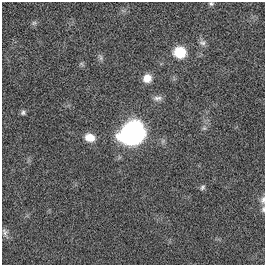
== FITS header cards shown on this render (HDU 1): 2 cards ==
NAXIS1  =                  263
NAXIS2  =                  263

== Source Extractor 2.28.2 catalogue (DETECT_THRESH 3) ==
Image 263 x 263 px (HDU 1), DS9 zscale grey, 1 PNG px = 1 image px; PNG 267 x 267 px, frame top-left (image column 1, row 263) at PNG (2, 2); no overlay
Background 0.00354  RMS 0.028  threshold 0.0834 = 3 sigma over >= 5 px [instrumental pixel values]
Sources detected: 16; all 16 listed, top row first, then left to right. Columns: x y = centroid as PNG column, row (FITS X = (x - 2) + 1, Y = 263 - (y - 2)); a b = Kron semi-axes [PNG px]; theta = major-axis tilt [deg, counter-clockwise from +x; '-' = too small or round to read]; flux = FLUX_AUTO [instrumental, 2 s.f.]
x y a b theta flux
211 4 7 5 -6 3.4
34 23 7 6 - 4.2
202 42 10 7 -11 6.8
180 52 10 9 - 60
101 58 10 4 -89 4.3
81 64 6 6 - 3.2
147 78 9 8 - 19
157 98 13 6 4 7.6
23 113 6 6 - 4.3
204 128 6 5 - 2.9
132 133 18 15 36 450
90 137 12 9 -15 20
202 187 8 6 47 4
263 200 10 6 88 6.6
263 209 8 5 90 4.2
5 232 11 7 -73 6.8
At the frame edge (FLAGS 8, measured only in part): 3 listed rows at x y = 211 4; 263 200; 263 209